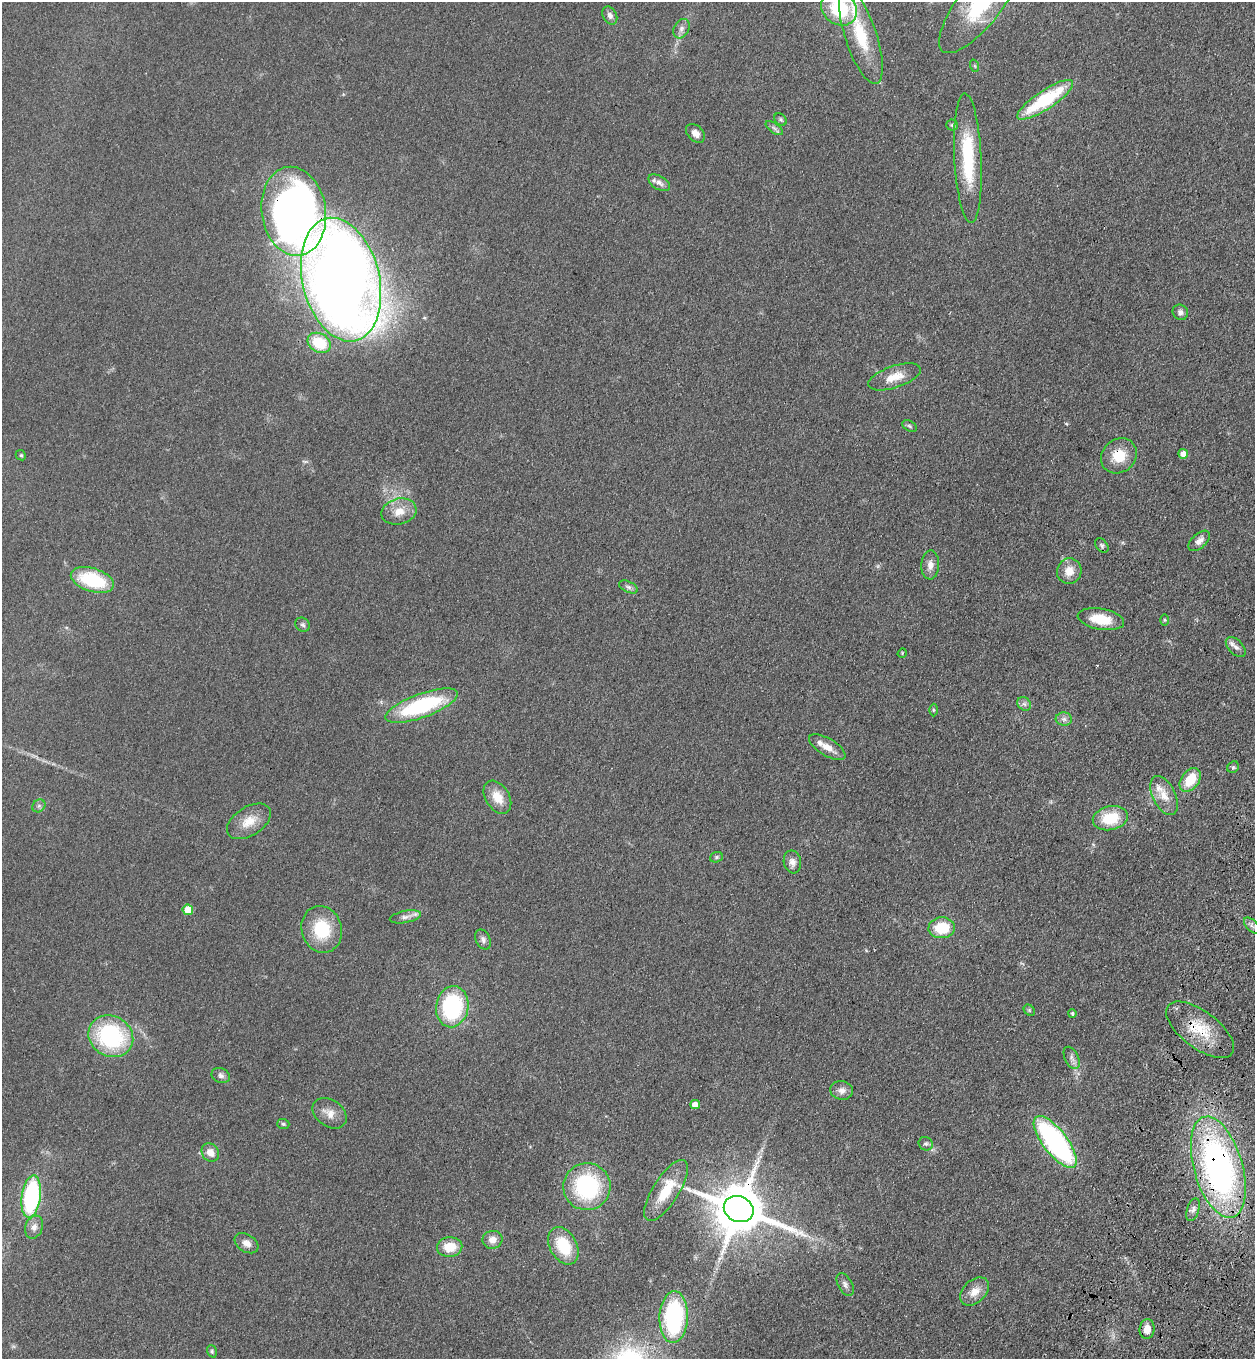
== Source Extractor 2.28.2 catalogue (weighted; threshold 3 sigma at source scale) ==
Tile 6 of 4 x 4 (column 2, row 2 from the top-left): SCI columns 1634-2886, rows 2769-4125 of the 5644 x 5536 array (HDU 1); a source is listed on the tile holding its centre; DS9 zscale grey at full resolution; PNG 1257 x 1361 px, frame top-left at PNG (2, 2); each listed source drawn as its Kron ellipse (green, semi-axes under 4 px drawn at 4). Shown black and unused: <1% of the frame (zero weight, under 3 of 4 exposures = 6% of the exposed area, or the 3 px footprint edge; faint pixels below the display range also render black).
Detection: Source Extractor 2.28.2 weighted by HDU 2 'WHT'; one run over the whole footprint, this tile lists its part. Background 0.0772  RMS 0.0071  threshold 0.0318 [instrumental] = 3 sigma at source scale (4.5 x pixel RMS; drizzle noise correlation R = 1.50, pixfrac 1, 0.05/0.05 arcsec/px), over >= 5 px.
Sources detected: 88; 4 inside a brighter listed object's ellipse — not listed separately; the other 84 listed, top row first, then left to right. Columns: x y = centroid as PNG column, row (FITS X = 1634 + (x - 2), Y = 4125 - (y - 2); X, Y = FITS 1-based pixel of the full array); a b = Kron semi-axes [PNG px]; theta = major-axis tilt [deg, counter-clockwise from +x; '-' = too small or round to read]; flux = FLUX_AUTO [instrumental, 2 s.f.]
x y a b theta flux
981 3 61 21 52 81
839 8 19 16 -38 42
610 15 9 7 -63 2.9
681 29 10 7 61 3.4
861 36 50 16 -72 38
975 66 6 4 -71 0.95
1045 100 33 9 33 50
781 120 7 5 -45 1.2
952 125 5 5 - 1.1
774 128 10 5 -36 2.2
695 133 11 7 -44 4.9
968 158 65 13 -87 46
659 183 12 6 -31 3.4
294 211 45 32 -82 390
341 280 63 38 -77 1100
1180 312 8 7 - 2.7
319 343 12 9 -29 24
895 377 27 11 19 12
909 426 8 5 -28 1.3
1183 454 5 5 - 6.6
21 455 5 4 - 0.95
1119 456 19 16 42 16
399 512 18 13 14 9.9
1199 541 13 7 42 4.2
1102 545 8 5 -51 1.6
930 565 14 9 88 5
1069 571 13 12 - 8.8
92 580 22 11 -17 42
628 587 10 5 -25 2.1
1101 619 23 10 -10 19
1164 620 5 3 - 0.81
303 625 8 6 -41 1.8
1236 647 12 7 -45 3.5
902 653 5 4 - 0.67
1024 704 7 6 - 2.1
422 706 38 12 20 72
933 710 6 4 -89 1.1
1064 719 8 6 -1 2.6
827 747 20 8 -30 8
1233 767 6 5 - 1.2
1190 780 13 8 54 18
1164 795 21 11 -64 9.6
497 797 18 12 -58 12
39 806 7 6 - 1.7
1110 818 18 12 12 25
249 821 24 14 32 12
716 857 6 5 - 1.2
792 862 11 8 -78 4.2
188 910 5 5 - 14
405 917 16 6 11 3.8
1252 926 10 5 -44 2.5
942 928 13 10 4 21
322 929 24 20 -74 31
483 940 10 7 -64 2.7
452 1007 21 16 81 69
1029 1010 6 5 - 1.2
1072 1014 4 3 - 0.98
1200 1030 40 18 -37 29
111 1036 23 20 -29 82
1072 1058 12 6 -64 3.1
221 1075 9 7 -24 2.6
842 1090 11 9 -8 4.3
695 1105 5 4 - 4.8
330 1113 19 13 -35 7.9
283 1124 6 5 - 1.1
1055 1142 31 12 -52 150
926 1144 7 6 - 1.7
210 1152 9 8 - 6.2
1218 1167 52 24 -74 260
587 1187 23 23 - 72
666 1190 35 13 58 24
31 1196 21 9 82 88
739 1209 15 12 -22 4300
1193 1210 12 6 72 3
34 1227 12 8 70 4.1
492 1240 10 9 - 5.5
246 1243 13 8 -32 5
563 1246 20 13 -61 28
450 1247 13 10 3 14
845 1284 12 7 -61 3
974 1292 17 11 43 8.3
674 1317 26 14 88 92
1147 1329 10 7 84 6.9
212 1351 6 4 -71 1.2
Overlapping masked pixels (flux is a lower limit): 6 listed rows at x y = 294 211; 341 280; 1119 456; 1200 1030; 1218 1167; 739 1209
Isophote crosses this tile's border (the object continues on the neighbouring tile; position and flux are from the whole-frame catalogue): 2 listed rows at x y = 981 3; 839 8